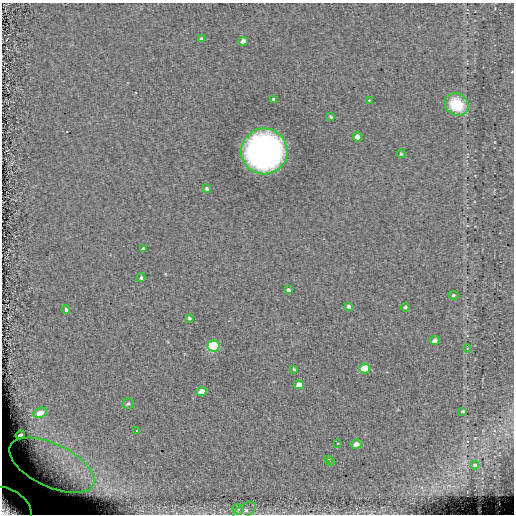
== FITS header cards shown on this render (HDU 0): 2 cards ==
NAXIS1  =                  512 / length of data axis 1
NAXIS2  =                  512 / length of data axis 2

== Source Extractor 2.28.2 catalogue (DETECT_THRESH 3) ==
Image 512 x 512 px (HDU 0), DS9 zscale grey, 1 PNG px = 1 image px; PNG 516 x 516 px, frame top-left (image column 1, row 512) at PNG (2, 3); each listed source drawn as its Kron ellipse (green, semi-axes under 4 px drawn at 4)
Background 0.0439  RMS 4.7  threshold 14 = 3 sigma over >= 5 px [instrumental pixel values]
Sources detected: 39; all 39 listed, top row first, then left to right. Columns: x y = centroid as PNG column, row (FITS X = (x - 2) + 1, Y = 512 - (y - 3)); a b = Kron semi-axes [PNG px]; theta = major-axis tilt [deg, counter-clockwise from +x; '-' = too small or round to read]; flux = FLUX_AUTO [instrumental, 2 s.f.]
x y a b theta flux
201 39 4 4 - 820
243 41 5 4 - 1900
274 99 3 3 - 500
369 100 3 2 - 220
457 104 12 10 -34 13000
331 117 4 3 - 340
357 137 4 4 - 1600
264 151 23 23 - 150000
401 154 4 3 - 340
207 189 5 4 - 590
143 249 4 3 - 510
141 278 4 3 - 520
288 290 4 3 - 750
453 295 5 4 - 450
349 306 4 3 - 790
405 307 4 3 - 510
66 310 4 3 - 2500
189 318 4 3 - 510
435 341 5 4 - 1700
214 346 6 5 - 30000
467 349 4 2 - 210
294 369 3 2 - 340
365 369 5 5 - 11000
299 385 5 4 - 3300
201 391 5 4 - 3300
128 404 6 5 - 620
463 411 3 3 - 350
40 413 7 5 23 3900
137 431 3 2 - 210
20 435 5 3 - 820
338 444 3 2 - 220
356 444 5 4 - 2100
328 459 3 3 - 380
330 462 3 2 - 530
52 465 46 21 -26 24000
475 465 4 3 - 480
10 507 25 16 -38 24000
238 509 6 5 - 590
245 511 13 6 32 1500
At the frame edge (FLAGS 8, measured only in part): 1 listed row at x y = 10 507